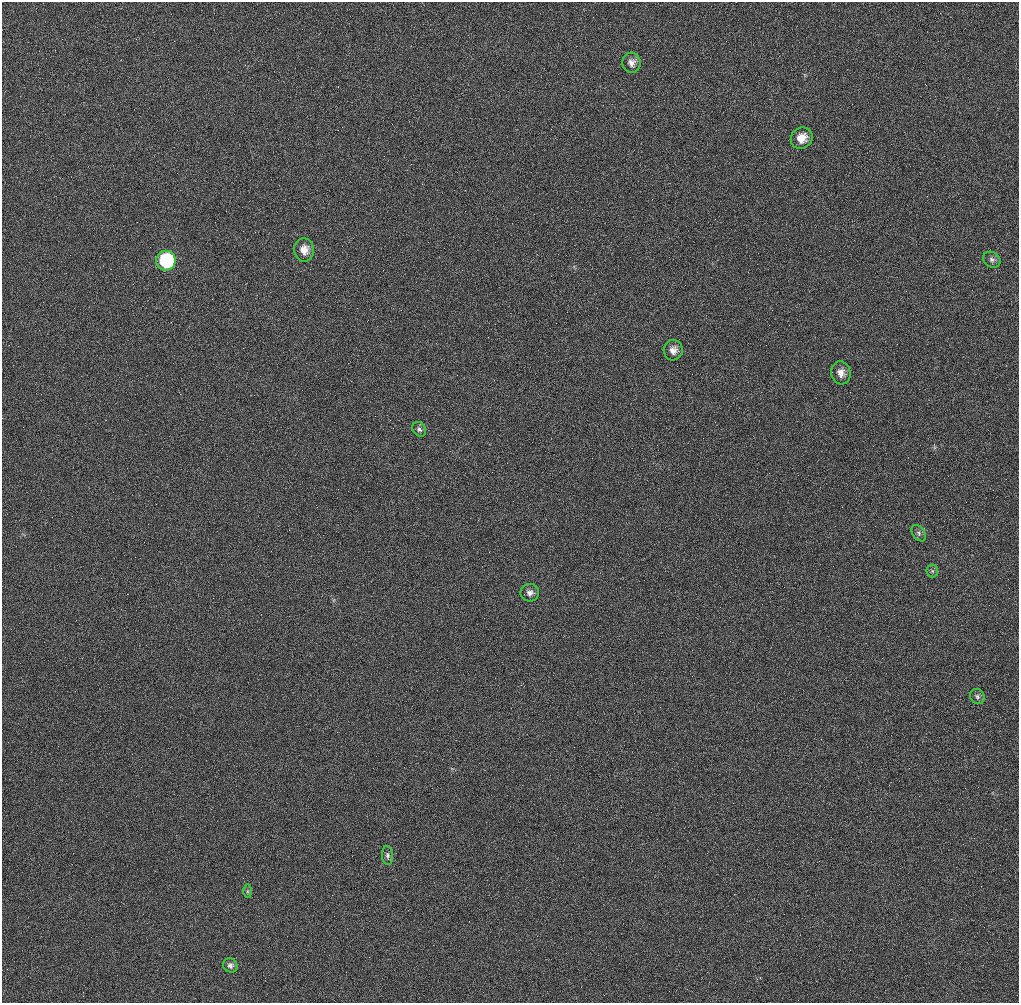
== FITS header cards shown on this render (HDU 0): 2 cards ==
NAXIS1  =                 1017 / length of data axis 1
NAXIS2  =                 1001 / length of data axis 2

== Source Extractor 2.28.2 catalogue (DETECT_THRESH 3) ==
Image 1017 x 1001 px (HDU 0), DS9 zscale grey, 1 PNG px = 1 image px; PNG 1021 x 1005 px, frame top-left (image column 1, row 1001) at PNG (2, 2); each listed source drawn as its Kron ellipse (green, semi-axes under 4 px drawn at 4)
Background 870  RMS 37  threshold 111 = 3 sigma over >= 5 px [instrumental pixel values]
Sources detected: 15; all 15 listed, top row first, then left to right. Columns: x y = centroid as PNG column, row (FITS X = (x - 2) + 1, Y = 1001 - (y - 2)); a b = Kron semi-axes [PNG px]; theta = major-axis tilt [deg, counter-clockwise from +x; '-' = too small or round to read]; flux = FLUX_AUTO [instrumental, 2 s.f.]
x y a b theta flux
632 63 10 9 - 15000
802 138 11 10 - 33000
304 250 11 10 - 24000
992 260 9 7 -33 9400
166 261 10 9 - 310000
673 350 10 9 - 18000
841 373 11 9 -75 22000
419 429 8 6 -52 6600
919 533 9 6 -53 6800
932 571 6 6 - 5100
530 593 9 9 - 14000
977 696 8 7 - 7100
387 856 9 5 -84 7100
247 891 6 4 89 4100
230 965 7 7 - 8900